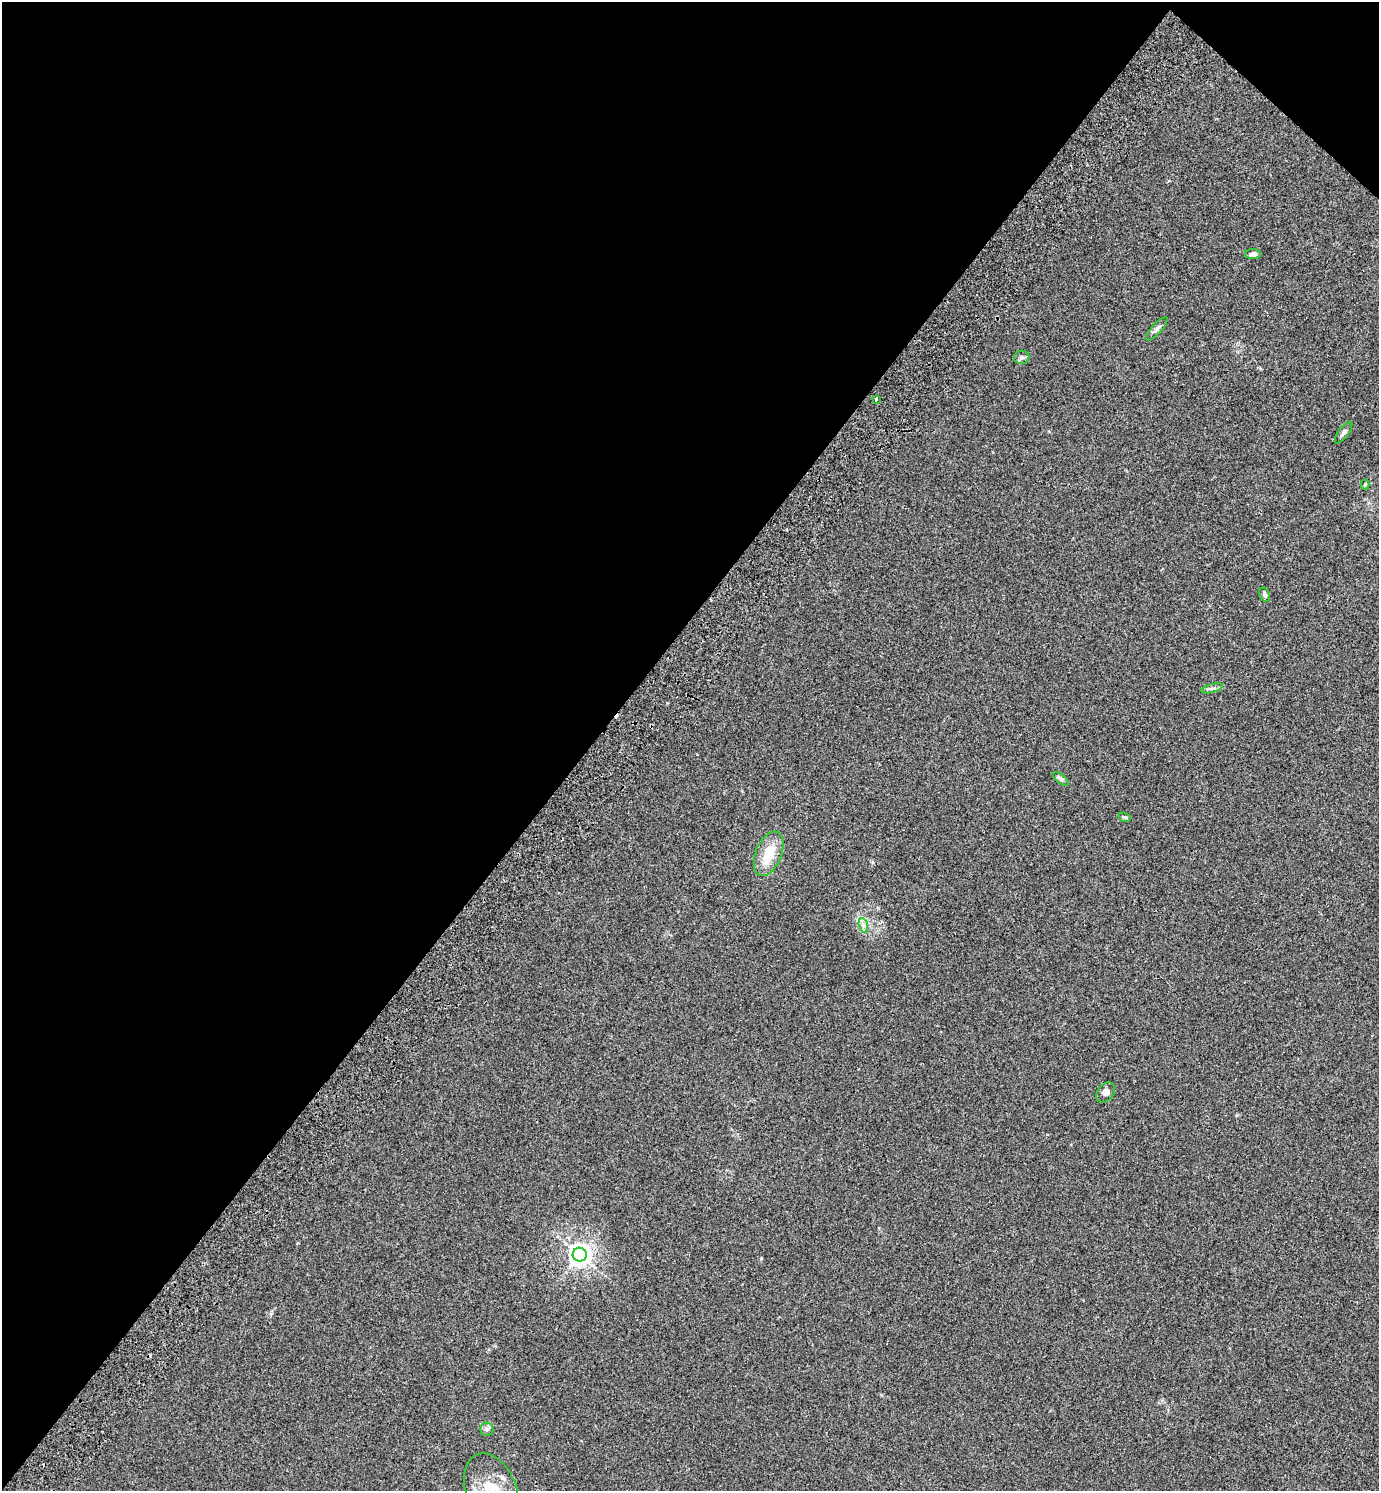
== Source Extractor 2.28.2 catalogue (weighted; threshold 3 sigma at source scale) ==
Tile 2 of 4 x 4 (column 2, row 1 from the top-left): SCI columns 1582-2958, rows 4512-6000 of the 6057 x 6041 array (HDU 1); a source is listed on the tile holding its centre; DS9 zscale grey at full resolution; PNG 1381 x 1493 px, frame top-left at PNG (2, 2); each listed source drawn as its Kron ellipse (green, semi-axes under 4 px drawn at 4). Shown black and unused: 44% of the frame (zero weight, under 2 of 3 exposures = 3% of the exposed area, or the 3 px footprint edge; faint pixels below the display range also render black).
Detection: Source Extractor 2.28.2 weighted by HDU 2 'WHT'; one run over the whole footprint, this tile lists its part. Background 0.0259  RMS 0.0068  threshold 0.0307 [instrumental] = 3 sigma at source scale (4.5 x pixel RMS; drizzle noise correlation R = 1.50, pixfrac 1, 0.05/0.05 arcsec/px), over >= 5 px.
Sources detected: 19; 2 cosmic-ray / hot-pixel residue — neither listed nor drawn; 1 inside a brighter listed object's ellipse — not listed separately; the other 16 listed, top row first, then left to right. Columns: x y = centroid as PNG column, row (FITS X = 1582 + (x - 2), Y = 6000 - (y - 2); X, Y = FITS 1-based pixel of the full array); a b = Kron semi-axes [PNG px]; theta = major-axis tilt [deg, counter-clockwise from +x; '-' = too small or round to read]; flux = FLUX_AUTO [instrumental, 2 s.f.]
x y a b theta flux
1253 254 8 5 -1 2.3
1157 329 15 5 47 2.3
1022 357 8 6 12 1.7
876 399 3 2 - 0.74
1344 433 13 5 54 2.2
1365 484 5 4 - 0.84
1264 595 7 5 -64 1.4
1212 688 11 3 15 1.6
1061 779 9 4 -36 1.3
1125 817 6 4 -20 0.97
769 854 23 13 68 15
863 925 7 4 -71 1.9
1106 1092 11 8 52 2.7
580 1255 7 7 - 430
487 1429 6 6 - 1.7
491 1489 38 25 -68 23
Isophote crosses this tile's border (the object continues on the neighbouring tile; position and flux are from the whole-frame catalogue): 1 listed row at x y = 491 1489